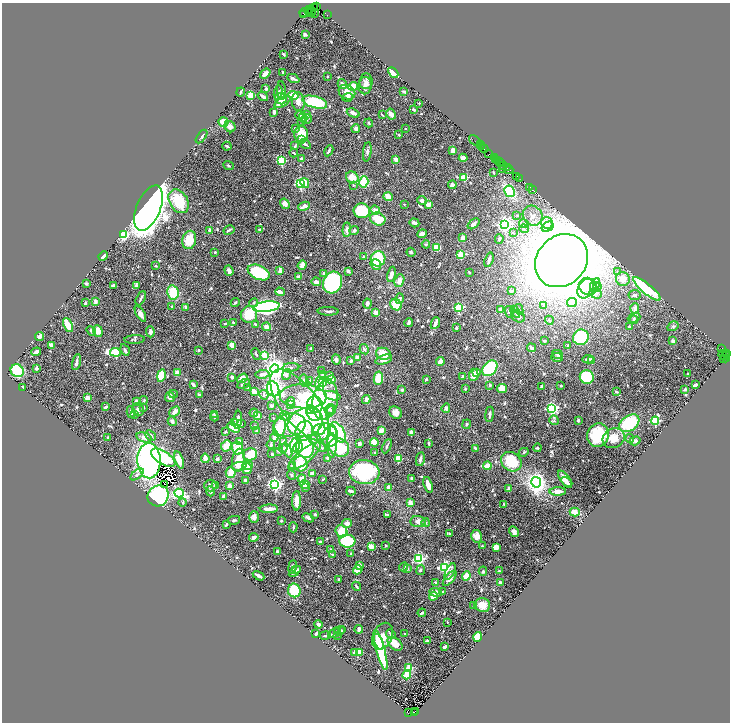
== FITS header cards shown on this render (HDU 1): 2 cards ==
NAXIS1  =                 1456
NAXIS2  =                 1440

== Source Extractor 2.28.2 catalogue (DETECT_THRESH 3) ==
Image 1456 x 1440 px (HDU 1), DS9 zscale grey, zoomed out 1/2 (1 PNG px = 2 x 2 image px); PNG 732 x 724 px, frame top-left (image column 1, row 1439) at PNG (2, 3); each listed source drawn as its Kron ellipse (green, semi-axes under 4 px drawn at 4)
Background 0.996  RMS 0.032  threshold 0.097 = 3 sigma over >= 5 px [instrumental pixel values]
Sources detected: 788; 37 cannot appear on this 1/2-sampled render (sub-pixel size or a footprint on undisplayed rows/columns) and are neither listed nor drawn; of the other 751, the 500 brightest by FLUX_AUTO listed and drawn (251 fainter detections omitted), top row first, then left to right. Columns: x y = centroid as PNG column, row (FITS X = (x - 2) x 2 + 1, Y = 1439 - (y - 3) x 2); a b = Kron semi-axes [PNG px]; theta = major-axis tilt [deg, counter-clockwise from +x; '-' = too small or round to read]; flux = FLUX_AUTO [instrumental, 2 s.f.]
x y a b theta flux
314 7 2 2 - 29
317 7 3 1 - 100
310 10 2 1 - 68
312 10 3 2 - 57
308 11 4 2 - 120
304 12 4 2 - 240
311 13 3 1 - 57
315 13 3 2 - 300
303 14 2 1 - 84
327 15 2 1 - 99
305 34 2 2 - 56
284 54 3 2 - 8.8
283 73 3 2 - 11
393 73 6 4 -46 64
265 74 6 3 38 42
328 76 2 2 - 14
293 79 6 2 -25 26
366 81 8 6 85 23
342 84 5 3 - 26
353 86 5 4 - 92
365 86 8 6 87 28
266 89 3 2 - 14
281 90 9 3 -87 17
241 92 4 2 - 8.9
278 92 7 3 81 32
347 92 9 6 -30 81
404 92 4 2 - 7.3
251 95 3 3 - 290
293 95 5 3 - 120
263 96 5 2 - 26
348 97 5 3 - 18
281 99 6 5 - 59
298 101 9 6 -83 45
283 102 9 4 31 74
315 102 13 6 -16 370
419 103 2 2 - 9.2
414 109 3 2 - 12
274 113 3 3 - 8
353 113 6 3 -22 40
391 114 6 3 -59 37
300 115 5 3 - 31
307 115 4 3 - 15
382 115 3 1 - 6.8
303 117 4 3 - 29
306 119 5 4 - 16
302 121 3 3 - 7.5
223 122 5 4 - 68
369 123 4 3 - 8.6
230 127 6 5 - 36
356 128 4 4 - 19
405 128 2 2 - 12
295 129 3 3 - 11
301 134 8 7 - 130
399 135 2 2 - 8.2
202 137 8 3 52 11
301 140 4 3 - 41
475 140 7 1 -39 270
305 144 6 2 -34 16
480 145 2 1 - 100
227 146 4 3 - 14
295 146 4 3 - 7.4
482 147 2 1 - 89
484 149 4 2 - 250
453 150 4 3 - 53
329 151 6 2 63 14
367 152 9 4 83 19
294 153 4 2 - 9.9
489 153 3 2 - 140
301 158 3 2 - 8.5
463 158 4 3 - 52
494 158 2 1 - 59
396 159 3 2 - 42
496 159 2 2 - 120
281 161 3 3 - 460
497 161 4 2 - 200
499 162 4 1 - 220
501 163 2 1 - 240
504 165 3 1 - 430
229 166 5 3 - 9.2
503 168 3 1 - 140
507 168 2 1 - 130
509 170 4 2 - 610
493 172 3 2 - 6.9
516 176 4 2 - 300
352 177 6 5 - 83
464 177 3 3 - 290
519 179 3 1 - 220
364 182 6 4 73 310
305 183 5 4 - 70
300 184 3 3 - 1000
353 185 3 3 - 7.9
452 185 4 4 - 27
530 187 2 1 - 41
533 189 2 1 - 190
510 191 6 5 - 360
388 197 4 3 - 100
179 201 13 9 -60 230
422 201 5 4 - 35
285 204 5 4 - 43
404 204 2 2 - 10
428 204 3 3 - 50
304 206 6 3 23 46
149 208 24 12 67 7500
375 210 5 4 - 33
362 211 8 7 - 250
517 215 4 4 - 7.4
533 216 10 9 - 52
378 219 8 6 -22 200
414 223 5 3 - 14
547 223 6 5 - 25
474 224 7 3 41 26
505 224 4 4 - 1900
524 224 5 4 - 20
548 227 6 4 31 33
524 229 5 4 - 12
229 230 6 2 31 12
260 230 4 3 - 12
347 230 7 3 86 32
354 230 5 4 - 13
210 231 3 3 - 32
513 233 3 3 - 7.9
124 234 4 3 - 420
422 234 5 3 - 21
462 238 3 3 - 60
499 239 5 3 - 12
189 240 9 7 76 140
426 244 4 4 - 8
437 247 4 3 - 130
215 252 2 2 - 32
411 252 4 3 - 10
460 254 3 3 - 270
103 256 5 3 - 68
363 257 2 2 - 7
378 259 8 7 - 260
489 260 7 2 71 22
561 261 28 24 46 17000
376 264 5 5 - 35
302 265 5 4 - 38
156 266 2 2 - 12
229 271 5 3 - 30
280 271 4 2 - 41
348 271 4 3 - 14
259 272 11 7 -24 480
469 272 2 2 - 11
617 272 4 3 - 7.9
324 273 4 3 - 11
391 274 8 3 79 41
299 276 3 2 - 32
623 279 7 6 - 75
399 281 6 4 68 48
316 282 4 3 - 25
86 283 4 3 - 8.3
332 283 11 9 64 1100
595 285 7 4 63 21
113 286 3 2 - 25
136 286 3 3 - 13
588 286 9 8 - 62
597 287 4 4 - 13
586 289 10 7 60 61
647 289 17 5 -40 420
512 291 2 2 - 27
173 292 7 5 -78 190
280 292 4 3 - 40
596 294 6 5 - 20
635 295 6 5 - 15
141 298 7 3 62 15
400 299 5 3 - 25
95 302 4 2 - 26
235 302 5 3 - 13
572 302 5 4 - 42
85 303 3 2 - 11
254 303 5 4 - 9.4
367 303 5 4 - 16
396 305 6 5 - 140
544 305 4 3 - 8.4
171 307 2 2 - 11
185 307 3 3 - 8.4
266 307 13 5 7 2400
458 307 3 3 - 550
635 308 5 4 - 27
519 309 5 3 - 8.8
501 310 4 3 - 49
328 311 10 3 -3 18
376 312 2 2 - 97
509 312 6 4 -81 10
515 312 6 3 -63 11
140 314 8 4 -60 34
249 315 8 8 - 190
518 317 7 5 -29 21
634 318 6 4 24 12
549 320 5 3 - 7.1
634 320 4 3 - 8.3
233 322 2 2 - 14
409 322 4 3 - 21
435 323 6 3 68 32
225 324 3 2 - 7.4
255 324 3 2 - 8.6
68 325 7 4 -64 100
629 326 3 2 - 7.2
673 326 6 3 32 8.8
266 327 4 4 - 43
456 328 3 2 - 11
91 331 5 3 - 14
98 331 6 4 -69 84
150 332 5 3 - 26
40 336 4 3 - 21
581 337 8 7 - 520
135 339 10 3 3 7.9
544 341 3 2 - 11
673 341 2 2 - 53
51 345 3 3 - 35
232 345 4 4 - 57
568 345 3 2 - 8.3
311 348 3 2 - 11
531 348 5 3 - 26
722 348 3 2 - 1700
364 349 5 4 - 20
125 350 6 3 -59 19
199 350 2 2 - 21
36 352 5 3 - 50
116 352 5 3 - 880
256 354 6 2 -67 7.7
383 354 7 6 - 110
557 354 5 4 - 9.2
727 354 3 1 - 130
264 355 3 3 - 290
723 355 5 3 - 210
557 357 6 4 -5 17
726 357 6 2 88 250
357 358 3 3 - 45
588 359 6 2 6 14
724 359 3 2 - 310
336 360 5 4 - 14
384 360 9 4 17 42
592 360 2 2 - 40
351 361 3 3 - 17
76 362 8 3 77 22
440 362 4 3 - 42
291 367 8 3 5 16
36 368 3 3 - 17
490 368 9 6 47 340
275 369 4 4 - 5700
17 371 7 6 - 320
322 371 2 2 - 7.3
477 372 3 3 - 14
177 373 4 3 - 47
262 374 7 3 8 30
286 374 6 3 70 28
688 374 2 2 - 7.7
323 375 4 3 - 25
474 375 6 4 86 74
161 376 6 4 78 150
329 376 4 4 - 21
463 376 4 3 - 11
232 377 2 2 - 20
587 377 7 6 - 340
242 378 6 4 36 52
378 378 6 4 79 130
426 379 3 3 - 9.2
331 380 4 3 - 65
304 381 6 4 -78 14
309 381 3 3 - 11
323 383 3 2 - 110
193 384 3 2 - 36
244 384 7 2 27 19
320 384 7 4 -86 130
490 385 4 4 - 9.3
695 385 4 2 - 24
542 386 4 2 - 14
561 386 2 2 - 8.6
23 388 2 2 - 40
247 388 2 2 - 7.5
502 388 5 4 - 58
273 389 8 6 -68 2100
465 389 2 2 - 7.3
685 389 3 2 - 13
402 390 3 3 - 11
254 392 3 3 - 53
616 392 3 2 - 8.7
173 394 4 4 - 8.7
199 395 2 2 - 28
264 395 5 4 - 15
303 396 23 12 -3 260
332 396 8 4 -16 50
170 397 5 5 - 34
87 398 2 2 - 100
144 400 4 3 - 7.1
325 400 20 12 79 280
366 400 4 3 - 29
291 401 4 4 - 28
137 402 4 3 - 38
290 404 4 3 - 43
300 405 42 18 -53 430
315 405 8 7 - 390
272 406 3 3 - 22
106 407 4 3 - 14
143 408 3 3 - 13
446 408 5 4 - 12
551 408 4 3 - 1400
138 409 6 6 - 22
310 409 4 4 - 160
330 409 4 4 - 13
331 410 5 4 - 11
131 412 6 4 -78 25
175 412 6 4 42 40
254 413 4 3 - 29
395 413 7 5 -47 37
134 414 3 3 - 7.3
314 414 8 6 -41 1100
490 414 8 2 83 19
214 415 4 3 - 9.4
258 416 3 3 - 29
285 416 5 4 - 13
214 417 4 3 - 13
273 418 2 2 - 6.9
238 420 9 3 84 41
554 420 5 4 - 13
578 420 3 2 - 14
172 421 5 3 - 21
655 421 4 3 - 750
305 422 18 14 19 370
235 423 4 3 - 8.9
629 423 11 7 35 360
241 424 3 2 - 7.6
466 424 5 3 - 9.6
290 425 16 11 14 230
255 426 2 2 - 7
234 427 7 3 -30 88
279 427 10 6 81 220
319 429 6 5 - 290
332 430 6 4 -56 170
381 430 4 3 - 46
257 431 4 3 - 7.5
304 431 10 8 66 140
226 432 3 2 - 12
338 432 11 6 -60 370
411 433 4 3 - 29
328 435 12 9 -64 190
598 435 12 10 74 300
150 436 6 4 -41 19
108 437 3 2 - 6.9
144 437 8 4 -16 33
274 437 4 3 - 32
614 438 11 9 27 97
630 438 4 3 - 6.9
314 440 5 4 - 14
239 441 3 2 - 51
284 441 3 2 - 16
635 441 6 4 18 18
374 442 4 4 - 96
359 443 3 2 - 31
429 443 4 2 - 13
271 445 4 2 - 10
295 445 6 5 - 150
332 445 12 5 -89 70
226 446 6 5 - 76
387 446 7 3 65 10
298 447 6 4 58 160
305 447 11 9 -71 360
320 447 6 3 -49 10
339 447 11 9 -35 270
237 448 6 5 - 140
283 448 4 3 - 14
475 448 3 2 - 13
537 448 4 3 - 8.1
287 450 8 3 -63 48
279 451 4 3 - 8.8
524 452 5 3 - 7.9
375 453 3 3 - 11
250 454 7 6 - 170
272 454 2 2 - 13
304 456 20 6 39 87
163 458 14 6 -33 400
205 458 4 3 - 47
328 458 3 2 - 30
217 459 2 2 - 52
398 459 4 4 - 93
420 459 7 3 79 18
179 460 9 4 -73 89
238 460 11 6 80 150
149 461 18 11 -87 1600
511 462 11 9 -35 240
301 464 7 7 - 200
239 466 7 4 8 23
248 466 5 3 - 86
292 466 3 2 - 23
487 466 4 3 - 170
247 468 6 4 -82 95
231 472 5 5 - 120
364 472 15 12 -4 610
313 473 4 2 - 33
137 474 8 4 40 17
291 475 5 3 - 7
412 478 3 3 - 17
302 479 4 3 - 44
323 479 3 2 - 7.3
565 479 10 4 -55 50
245 480 4 3 - 11
536 482 5 5 - 2600
567 482 6 4 -30 32
275 484 4 3 - 1900
304 484 5 3 - 64
164 485 3 2 - 87
428 485 8 3 -71 70
210 486 6 6 - 21
216 486 3 3 - 24
229 486 3 3 - 36
306 488 4 3 - 8.4
389 488 4 3 - 41
509 488 2 2 - 68
210 491 5 3 - 17
351 491 5 2 - 15
558 491 8 4 2 54
179 493 5 4 - 590
158 496 11 10 - 810
223 496 4 2 - 15
297 501 10 3 89 67
183 502 4 3 - 7.1
410 503 4 3 - 64
504 504 4 3 - 6.7
269 509 9 3 2 40
575 512 5 3 - 82
315 514 2 2 - 39
387 515 2 2 - 8
254 517 6 5 - 27
308 518 6 3 -26 21
234 520 6 3 12 9.6
281 521 2 2 - 13
418 521 7 5 -3 31
347 523 5 4 - 33
426 523 4 3 - 9.8
226 524 4 3 - 9.9
293 527 5 3 - 10
341 531 6 6 - 130
514 532 6 4 -59 30
450 533 4 3 - 6.9
477 536 6 5 - 52
254 537 5 3 - 26
347 541 8 6 -2 320
320 542 3 2 - 16
385 545 3 2 - 7.2
371 546 4 3 - 65
482 546 2 2 - 7.7
496 547 4 4 - 49
331 550 4 3 - 14
277 551 3 2 - 20
351 554 3 2 - 9.8
332 555 4 2 - 10
419 559 3 3 - 1000
359 565 4 3 - 37
293 567 7 3 82 16
404 567 5 2 - 11
445 567 4 4 - 980
407 568 4 3 - 7.8
297 570 4 3 - 11
358 570 5 3 - 76
421 570 5 3 - 8.3
295 571 7 3 41 22
450 571 9 4 64 19
483 571 5 3 - 8
499 571 2 2 - 7.4
259 576 6 2 -29 21
466 576 5 3 - 82
450 578 9 4 49 38
339 579 2 2 - 9.6
435 582 4 3 - 7
500 582 2 2 - 27
356 586 5 2 - 12
294 590 7 6 - 220
443 591 3 2 - 8.6
436 592 6 4 -6 35
433 596 4 3 - 74
482 605 8 7 - 76
474 606 4 3 - 7.5
422 613 4 2 - 16
447 622 2 2 - 7.7
318 624 4 3 - 26
359 629 4 2 - 24
340 630 6 3 15 11
342 630 4 3 - 9.5
316 633 3 2 - 14
334 633 7 3 27 10
405 633 2 2 - 7.1
391 634 5 3 - 9.2
325 635 6 2 12 11
337 636 2 2 - 19
383 636 14 9 65 140
477 637 5 4 - 110
427 641 3 2 - 11
379 642 8 2 -68 94
395 644 8 5 -41 100
445 647 3 2 - 24
381 650 21 4 -75 380
354 652 3 3 - 29
359 652 4 3 - 52
409 668 3 3 - 320
407 675 4 3 - 90
416 712 2 1 - 200
408 713 3 2 - 240
414 713 2 1 - 150
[251 fainter detections neither listed nor drawn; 37 sub-pixel or undisplayed-footprint detections neither listed nor drawn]